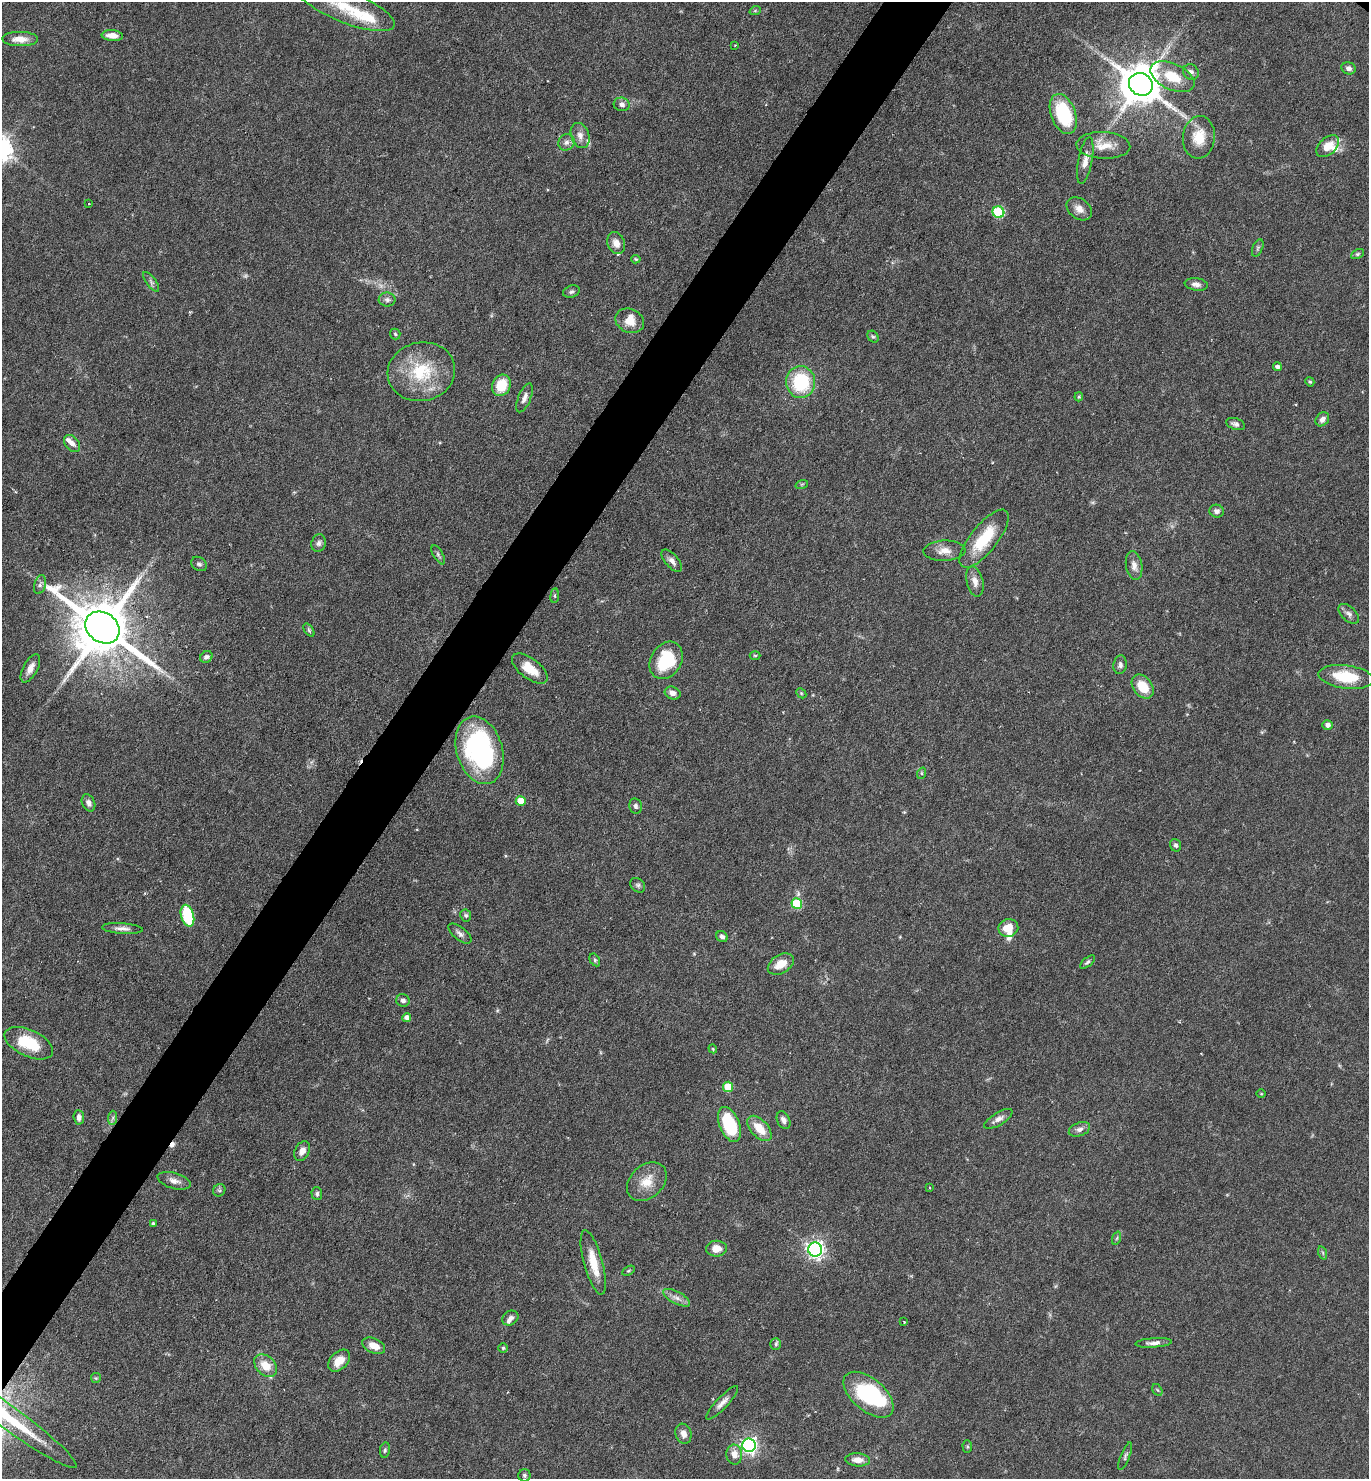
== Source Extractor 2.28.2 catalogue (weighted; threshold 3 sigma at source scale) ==
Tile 7 of 4 x 4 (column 3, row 2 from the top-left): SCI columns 3029-4395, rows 2956-4432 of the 5915 x 5909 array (HDU 1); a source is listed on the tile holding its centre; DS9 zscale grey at full resolution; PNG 1371 x 1481 px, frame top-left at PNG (2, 2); each listed source drawn as its Kron ellipse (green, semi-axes under 4 px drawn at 4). Shown black and unused: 5% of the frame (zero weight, under 4 of 7 exposures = <1% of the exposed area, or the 3 px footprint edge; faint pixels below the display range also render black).
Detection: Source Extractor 2.28.2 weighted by HDU 2 'WHT'; one run over the whole footprint, this tile lists its part. Background 0.0575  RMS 0.0029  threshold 0.0117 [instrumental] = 3 sigma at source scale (4.09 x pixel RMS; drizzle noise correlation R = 1.36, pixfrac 0.8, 0.05/0.05 arcsec/px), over >= 5 px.
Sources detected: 146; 2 too faint to see at this stretch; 1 inside a brighter object's white glare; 1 cosmic-ray / hot-pixel residue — neither listed nor drawn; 10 inside a brighter listed object's ellipse — not listed separately; the other 132 listed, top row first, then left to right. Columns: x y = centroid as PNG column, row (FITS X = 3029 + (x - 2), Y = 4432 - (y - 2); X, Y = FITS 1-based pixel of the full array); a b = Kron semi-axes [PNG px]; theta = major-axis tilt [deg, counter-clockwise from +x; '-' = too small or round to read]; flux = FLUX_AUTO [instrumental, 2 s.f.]
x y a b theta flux
345 6 53 16 -22 12
755 11 6 3 19 0.29
112 36 10 5 -5 2.4
20 39 18 7 -1 2.8
735 45 4 2 - 0.18
1349 68 7 6 - 0.94
1191 72 8 7 - 1.1
1173 77 23 13 -25 7.2
1141 84 12 11 - 970
622 104 8 7 - 1.1
1063 114 21 12 -70 17
580 135 13 9 -70 1.9
1199 137 21 16 84 6
566 142 8 7 - 1.2
1103 145 27 13 -3 4.5
1328 146 13 8 42 3.3
1085 160 24 7 79 2.5
89 203 3 2 - 0.22
1079 209 14 10 -38 2.2
998 212 6 5 - 22
616 243 11 8 -67 2.2
1258 248 9 5 67 0.6
1357 254 7 4 27 0.41
636 259 5 4 - 0.36
151 282 12 5 -54 0.78
1196 284 11 6 -8 1.3
571 292 8 6 19 0.64
387 300 8 7 - 0.87
630 321 15 11 -24 3.5
395 334 5 5 - 0.45
873 337 6 5 - 0.43
1277 367 4 4 - 0.84
421 372 34 29 11 16
801 382 16 14 -87 16
1310 382 5 4 - 0.41
501 385 11 9 64 6.9
1079 397 4 3 - 0.28
524 398 15 6 68 1.5
1322 419 8 6 48 1.2
1236 424 10 5 -18 1
72 443 10 6 -50 1.4
802 484 6 4 18 0.33
1217 511 7 6 - 1
984 539 35 13 51 11
319 543 9 7 76 0.95
944 551 21 10 2 2.8
438 555 10 5 -60 0.62
672 561 13 6 -48 1.4
199 564 8 6 -35 0.72
1134 565 14 8 -81 1.8
975 581 15 8 -76 2.1
40 585 10 6 74 0.9
555 596 7 4 84 0.44
1349 614 12 7 -42 1.2
102 628 18 14 -36 2000
309 630 7 4 -54 0.44
755 655 5 3 - 0.27
206 657 6 5 - 0.84
666 660 20 15 59 13
1120 665 9 6 82 0.88
30 668 15 7 61 2.1
530 669 21 10 -37 5
1346 677 28 11 -7 11
1143 687 13 9 -52 6
673 693 8 6 -20 1.4
801 693 6 4 -46 0.36
1328 725 5 5 - 1.2
480 750 35 23 -73 49
922 773 6 4 72 0.36
521 801 5 5 - 5.2
88 803 9 6 -65 1.2
636 806 8 6 -78 0.75
1176 845 6 5 - 0.67
638 885 8 6 -44 0.66
797 904 5 5 - 14
466 915 6 5 - 0.52
187 916 11 6 -74 14
122 928 20 5 -4 1.5
1008 928 10 8 18 3.9
460 934 14 6 -39 1.1
722 937 6 5 - 0.89
595 960 7 4 -61 0.43
1087 962 9 4 41 0.57
781 964 14 9 31 3.8
403 1000 6 6 - 1
407 1018 4 4 - 1.5
29 1043 26 13 -25 9.7
713 1049 4 3 - 0.27
728 1087 5 5 - 7.8
1261 1094 4 3 - 0.23
79 1117 7 5 -85 1.2
113 1118 7 4 87 0.57
998 1119 16 6 32 1.5
784 1120 9 6 -64 1.4
729 1124 18 10 -68 17
759 1128 15 8 -47 4.8
1079 1129 11 6 20 1.2
302 1151 10 7 62 1.7
174 1181 17 8 -17 1.8
647 1182 22 16 42 5
930 1188 3 2 - 0.23
219 1190 6 5 - 0.49
317 1194 6 5 - 0.68
153 1224 4 3 - 0.46
1117 1238 7 4 71 0.43
716 1249 10 8 1 2.9
815 1250 7 7 - 110
1323 1253 7 4 -72 0.45
593 1262 33 9 -75 6
628 1271 7 4 30 0.38
676 1298 15 6 -28 1.6
510 1318 8 7 - 1
904 1322 3 3 - 0.21
1153 1343 18 4 4 1.4
776 1344 6 5 - 0.49
374 1346 12 7 -24 3.4
503 1348 5 5 - 0.41
339 1361 13 8 45 3.8
266 1366 13 9 -45 4.5
96 1378 5 5 - 0.33
1157 1390 6 4 -59 0.41
869 1395 30 16 -40 20
722 1403 22 6 47 1.8
8 1418 84 11 -36 23
683 1434 10 7 -73 1.8
749 1445 7 6 - 92
967 1447 6 4 -89 0.38
385 1450 8 5 80 0.54
734 1454 10 8 -86 2.6
1125 1456 15 4 69 0.77
858 1460 12 6 -5 2.2
524 1475 6 6 - 0.66
Overlapping masked pixels (flux is a lower limit): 1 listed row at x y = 8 1418
Isophote crosses this tile's border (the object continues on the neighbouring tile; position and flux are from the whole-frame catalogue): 2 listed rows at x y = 345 6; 8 1418